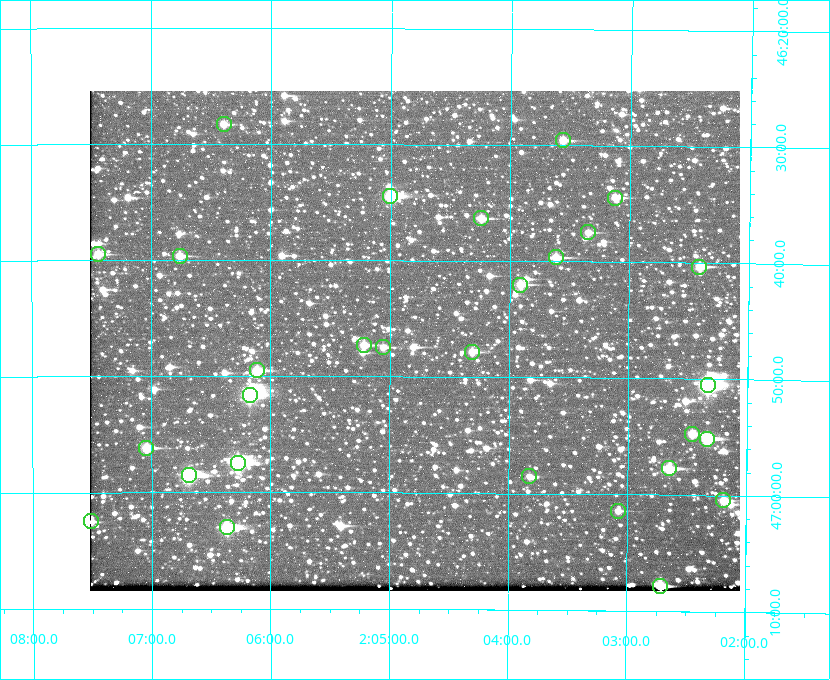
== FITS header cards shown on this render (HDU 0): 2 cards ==
NAXIS1  =                  650 / Width of table row in bytes
NAXIS2  =                  500 / Number of rows in table

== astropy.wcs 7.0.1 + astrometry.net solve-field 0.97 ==
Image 650 x 500 px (HDU 0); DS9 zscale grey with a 90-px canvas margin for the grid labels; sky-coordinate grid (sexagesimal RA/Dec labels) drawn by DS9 from the SOLVED WCS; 29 Tycho-2 reference stars matched to detected sources circled (green)
Header WCS: none
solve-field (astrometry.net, Tycho-2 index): SOLVED blind (the file carries no WCS)
Solved WCS: RA---TAN-SIP/DEC--TAN-SIP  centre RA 02:04:48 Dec +46:47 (31.20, +46.78 deg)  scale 5.16 arcsec/px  FOV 55.9' x 43.1'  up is +180 deg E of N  parity flipped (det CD > 0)
(file carries no celestial WCS; the grid is the blind solution)
Tycho-2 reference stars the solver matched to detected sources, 29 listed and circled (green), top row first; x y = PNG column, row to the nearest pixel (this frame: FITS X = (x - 90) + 1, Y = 500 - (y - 91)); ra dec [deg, ICRS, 3 dp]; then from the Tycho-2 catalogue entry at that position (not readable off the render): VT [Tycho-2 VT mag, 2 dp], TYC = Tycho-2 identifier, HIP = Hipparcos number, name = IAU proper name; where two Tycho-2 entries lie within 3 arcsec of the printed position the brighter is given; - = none
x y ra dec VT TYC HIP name
224 124 31.598 +46.472 10.81 3281-451-1 - -
563 140 30.892 +46.493 10.70 3280-490-1 - -
390 196 31.250 +46.575 8.43 3281-919-1 - -
615 198 30.782 +46.574 10.16 3280-645-1 - -
481 218 31.061 +46.606 9.99 3281-582-1 - -
588 232 30.837 +46.625 10.69 3280-1254-1 - -
98 254 31.860 +46.658 10.03 3281-318-1 - -
180 256 31.690 +46.661 10.70 3281-375-1 - -
556 257 30.904 +46.661 9.60 3280-781-1 - -
699 267 30.604 +46.672 9.47 3280-908-1 - -
520 285 30.978 +46.700 9.85 3281-909-1 - -
364 345 31.305 +46.788 10.64 3281-663-1 - -
383 347 31.264 +46.791 10.76 3281-86-1 - -
472 352 31.078 +46.798 10.61 3281-114-1 - -
257 370 31.529 +46.825 9.32 3281-34-1 - -
708 385 30.583 +46.843 7.07 3280-746-1 9508 -
250 395 31.543 +46.860 7.50 3281-160-1 9805 -
692 434 30.615 +46.912 10.08 3284-203-1 - -
707 439 30.584 +46.919 9.47 3284-629-1 - -
146 448 31.760 +46.936 9.76 3285-99-1 - -
238 463 31.569 +46.957 8.53 3285-177-1 9816 -
669 468 30.663 +46.962 9.31 3284-347-1 - -
189 475 31.671 +46.975 8.89 3285-43-1 - -
529 476 30.956 +46.975 11.27 3285-185-1 - -
723 500 30.548 +47.007 10.42 3284-727-1 - -
618 511 30.769 +47.024 11.20 3284-681-1 - -
91 521 31.877 +47.041 10.99 3285-51-1 - -
227 527 31.591 +47.051 8.70 3285-1195-1 - -
660 586 30.679 +47.131 10.02 3284-307-1 - -